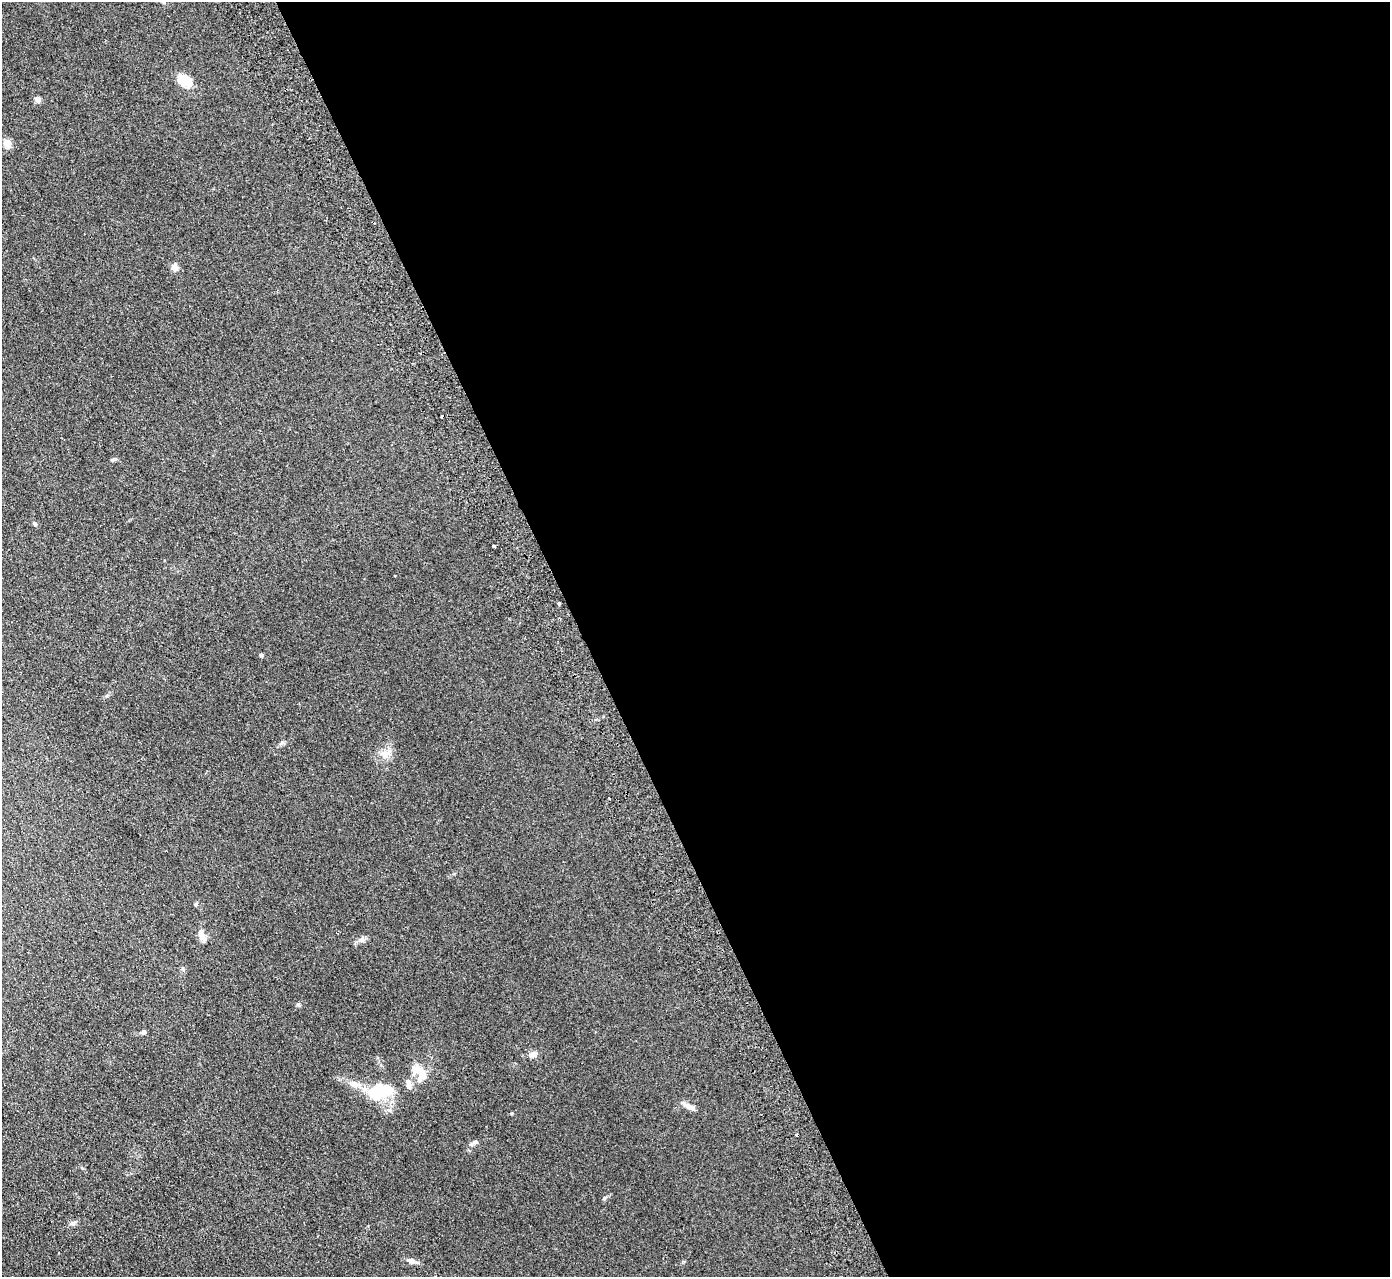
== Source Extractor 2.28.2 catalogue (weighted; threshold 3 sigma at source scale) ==
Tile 8 of 4 x 4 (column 4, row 2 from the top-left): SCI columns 4218-5605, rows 2730-4004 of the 5659 x 5589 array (HDU 1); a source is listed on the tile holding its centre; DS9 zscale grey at full resolution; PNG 1392 x 1279 px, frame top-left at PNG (2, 2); no overlay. Shown black and unused: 58% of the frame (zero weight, under 2 of 3 exposures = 3% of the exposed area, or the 3 px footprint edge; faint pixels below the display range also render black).
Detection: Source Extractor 2.28.2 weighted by HDU 2 'WHT'; one run over the whole footprint, this tile lists its part. Background 0.126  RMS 0.012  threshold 0.0538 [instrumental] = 3 sigma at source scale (4.5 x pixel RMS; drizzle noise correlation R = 1.50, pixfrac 1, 0.05/0.05 arcsec/px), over >= 5 px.
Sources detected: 27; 3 cosmic-ray / hot-pixel residue — not listed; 3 inside a brighter listed object's ellipse — not listed separately; the other 21 listed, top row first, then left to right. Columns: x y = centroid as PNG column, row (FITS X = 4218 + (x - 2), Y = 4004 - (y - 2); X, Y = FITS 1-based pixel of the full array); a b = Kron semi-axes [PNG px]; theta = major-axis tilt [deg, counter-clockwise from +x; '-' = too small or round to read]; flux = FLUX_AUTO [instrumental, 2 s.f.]
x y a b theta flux
185 80 12 8 -33 31
37 99 5 4 - 11
7 144 10 9 - 8.4
175 267 8 7 - 6
35 524 5 5 - 2.2
494 546 3 3 - 5.6
394 576 2 2 - 0.77
559 603 3 3 - 12
261 655 6 4 45 1.3
386 754 12 11 - 9
202 935 18 7 -60 7.2
361 940 8 6 -19 3.2
298 1005 6 5 - 1.6
144 1032 7 5 71 1.9
533 1054 10 7 23 5.3
420 1074 26 13 -53 19
380 1091 35 19 17 46
693 1108 11 7 -25 4.6
475 1142 6 5 - 2
73 1223 6 5 - 2.2
411 1261 11 7 -25 4.6
Unlisted compact peaks at least as high as the median listed source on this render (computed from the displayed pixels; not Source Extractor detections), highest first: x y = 604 1198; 511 1113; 282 742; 107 696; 196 904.